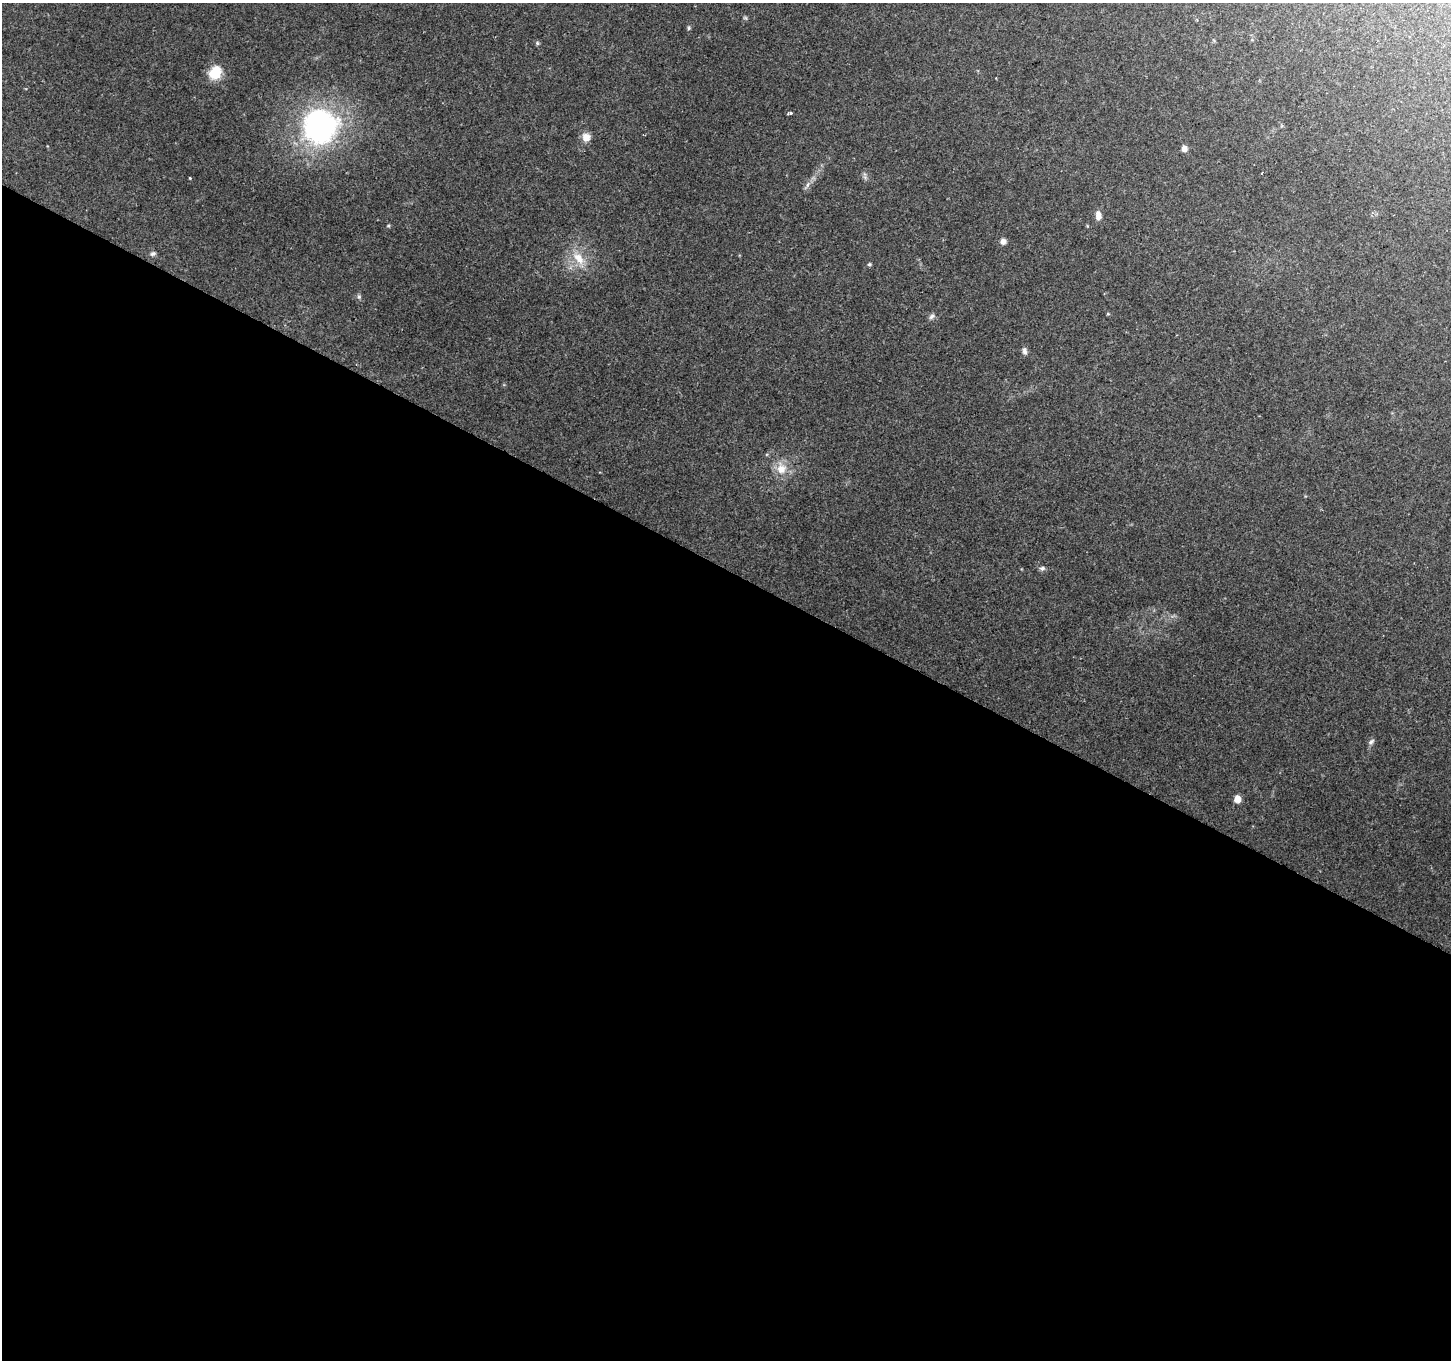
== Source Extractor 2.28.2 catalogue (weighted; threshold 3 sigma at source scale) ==
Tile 14 of 4 x 4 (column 2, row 4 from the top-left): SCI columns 1451-2899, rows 198-1555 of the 5806 x 5894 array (HDU 1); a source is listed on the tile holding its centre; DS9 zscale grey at full resolution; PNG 1453 x 1362 px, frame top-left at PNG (2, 3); no overlay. Shown black and unused: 58% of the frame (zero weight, under 2 of 3 exposures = <1% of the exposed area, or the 3 px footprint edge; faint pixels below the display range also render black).
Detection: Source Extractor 2.28.2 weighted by HDU 2 'WHT'; one run over the whole footprint, this tile lists its part. Background 0.15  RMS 0.0076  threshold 0.034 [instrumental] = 3 sigma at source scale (4.5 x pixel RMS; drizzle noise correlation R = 1.50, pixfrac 1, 0.0396/0.0396 arcsec/px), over >= 5 px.
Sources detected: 23; all 23 listed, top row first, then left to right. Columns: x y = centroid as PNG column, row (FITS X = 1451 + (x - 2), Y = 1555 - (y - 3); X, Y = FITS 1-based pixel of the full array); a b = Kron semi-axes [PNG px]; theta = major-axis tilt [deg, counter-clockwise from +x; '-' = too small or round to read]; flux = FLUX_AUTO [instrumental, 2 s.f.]
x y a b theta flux
689 28 5 5 - 1
537 43 5 5 - 1.1
215 73 6 6 - 81
790 113 4 3 - 3.6
319 126 31 30 - 180
586 137 10 9 - 6.6
1184 149 6 5 - 5.1
190 178 3 3 - 0.76
807 185 9 4 71 1.9
1098 215 10 6 -87 5.5
388 226 5 3 - 0.84
1003 241 6 6 - 4.1
153 254 8 6 16 1.8
579 258 21 12 -51 14
869 264 5 4 - 1.1
359 297 6 5 - 1.4
1108 314 5 3 - 0.73
931 317 8 6 46 2.2
1024 351 9 6 -72 2.4
781 469 16 14 -84 11
1042 568 8 6 1 2
1371 742 10 6 48 2
1237 799 5 5 - 12